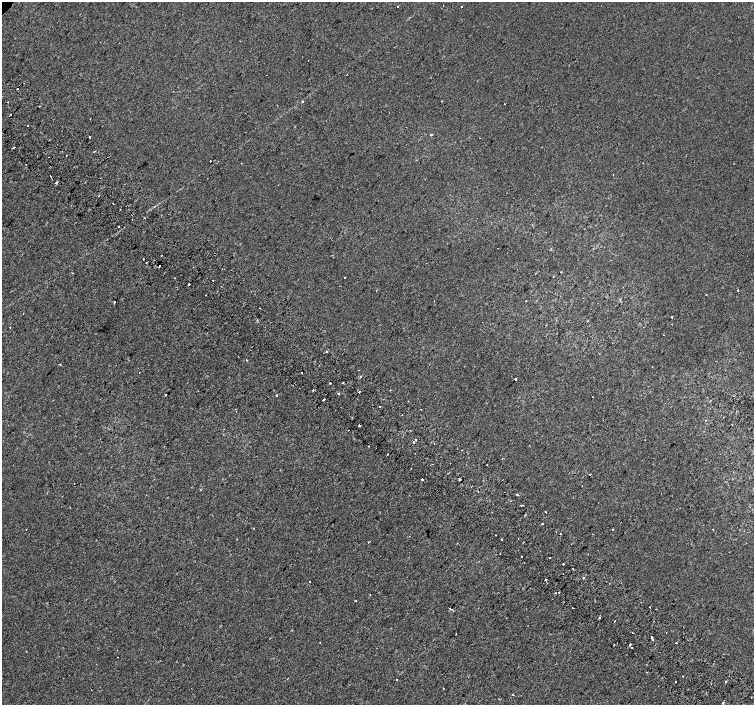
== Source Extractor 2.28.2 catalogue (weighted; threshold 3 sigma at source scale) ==
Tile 6 of 4 x 4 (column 2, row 2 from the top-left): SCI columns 1539-3041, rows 3080-4485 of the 6074 x 6092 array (HDU 1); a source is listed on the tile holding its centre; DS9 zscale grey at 2 x 2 block average (1 PNG px = mean of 2 x 2 image px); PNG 756 x 707 px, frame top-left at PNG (2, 2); no overlay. Shown black and unused: <1% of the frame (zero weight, under 2 of 3 exposures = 2% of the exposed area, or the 3 px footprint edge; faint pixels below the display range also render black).
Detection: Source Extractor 2.28.2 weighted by HDU 2 'WHT'; one run over the whole footprint, this tile lists its part. Background -1.84e-04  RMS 0.0035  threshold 0.0158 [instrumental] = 3 sigma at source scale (4.5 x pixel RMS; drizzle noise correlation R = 1.50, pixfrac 1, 0.0396/0.0396 arcsec/px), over >= 5 px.
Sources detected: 115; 16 cosmic-ray / hot-pixel residue — not listed; the other 99 listed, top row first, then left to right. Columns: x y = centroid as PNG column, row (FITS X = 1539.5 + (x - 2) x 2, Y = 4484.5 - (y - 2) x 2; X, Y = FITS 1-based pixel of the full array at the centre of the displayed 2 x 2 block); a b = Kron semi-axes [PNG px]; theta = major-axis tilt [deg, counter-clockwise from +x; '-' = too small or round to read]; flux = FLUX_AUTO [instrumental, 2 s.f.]
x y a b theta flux
443 6 2 2 - 0.51
398 7 2 2 - 3.9
308 61 2 2 - 0.38
18 89 2 2 - 1.2
302 101 2 2 - 1.5
505 104 2 2 - 0.99
28 126 2 2 - 4.1
431 135 2 2 - 1.7
90 137 2 2 - 0.8
14 148 2 2 - 1.6
210 161 2 2 - 0.89
50 176 2 2 - 2.3
55 183 4 2 - 0.78
98 196 2 2 - 0.43
118 226 2 2 - 1.4
143 259 2 2 - 2.1
146 262 2 2 - 1.9
159 266 2 2 - 0.68
73 273 2 2 - 1.1
345 277 2 2 - 0.76
213 280 2 2 - 0.86
189 285 2 2 - 24
738 290 2 2 - 1.6
706 294 2 2 - 0.63
526 301 2 2 - 0.49
115 302 2 2 - 1.6
23 313 2 2 - 0.49
672 317 2 2 - 1.1
672 324 2 2 - 1.3
10 327 2 2 - 1.4
664 335 2 2 - 0.43
327 352 2 2 - 2.6
246 360 2 2 - 2
60 364 2 2 - 1.2
139 372 2 2 - 0.28
301 373 2 2 - 0.98
360 377 2 2 - 1.1
515 379 2 2 - 3.1
330 383 2 2 - 1.4
313 390 2 2 - 2.8
338 393 3 2 - 0.8
165 395 2 2 - 1.4
277 395 2 2 - 1.8
323 400 3 2 - 2
379 407 2 2 - 1.1
706 420 2 2 - 0.44
732 424 2 2 - 0.29
359 425 2 2 - 4.9
416 440 2 2 - 0.55
414 442 2 2 - 2.2
387 454 2 2 - 0.63
487 465 2 2 - 0.68
422 479 2 2 - 5.6
460 480 2 2 - 2
200 490 2 2 - 0.54
517 494 2 2 - 2.3
545 512 2 2 - 3.3
525 515 2 2 - 0.46
542 524 2 2 - 1.6
253 528 2 2 - 0.3
26 529 2 2 - 1.2
713 529 2 2 - 1.4
612 530 2 2 - 0.58
560 534 2 2 - 1.4
501 539 2 2 - 0.88
522 556 2 2 - 9
549 557 2 2 - 0.47
563 564 2 2 - 6.1
573 569 2 2 - 0.69
583 578 2 2 - 2.2
546 580 2 2 - 1.4
309 581 2 2 - 1.1
559 592 2 2 - 0.91
555 593 2 2 - 0.59
370 595 2 2 - 0.68
356 601 2 2 - 0.73
573 608 2 2 - 6.3
450 609 3 2 - 0.65
599 618 2 2 - 1
614 621 2 2 - 0.96
632 633 2 2 - 1.2
666 633 2 2 - 0.92
456 634 2 2 - 0.35
652 637 2 2 - 1.8
652 639 2 2 - 1.4
320 642 2 2 - 0.28
676 642 2 2 - 0.92
614 645 2 2 - 0.5
630 645 2 2 - 1.4
632 648 2 2 - 1.3
118 657 2 2 - 0.42
683 676 2 2 - 0.82
396 679 2 2 - 0.51
676 681 2 2 - 1.5
726 682 2 2 - 0.47
443 688 2 2 - 0.56
513 695 2 2 - 0.69
751 697 2 2 - 0.91
723 703 2 2 - 1.3
Diffuse or blended objects may show on this block-average render without a row.